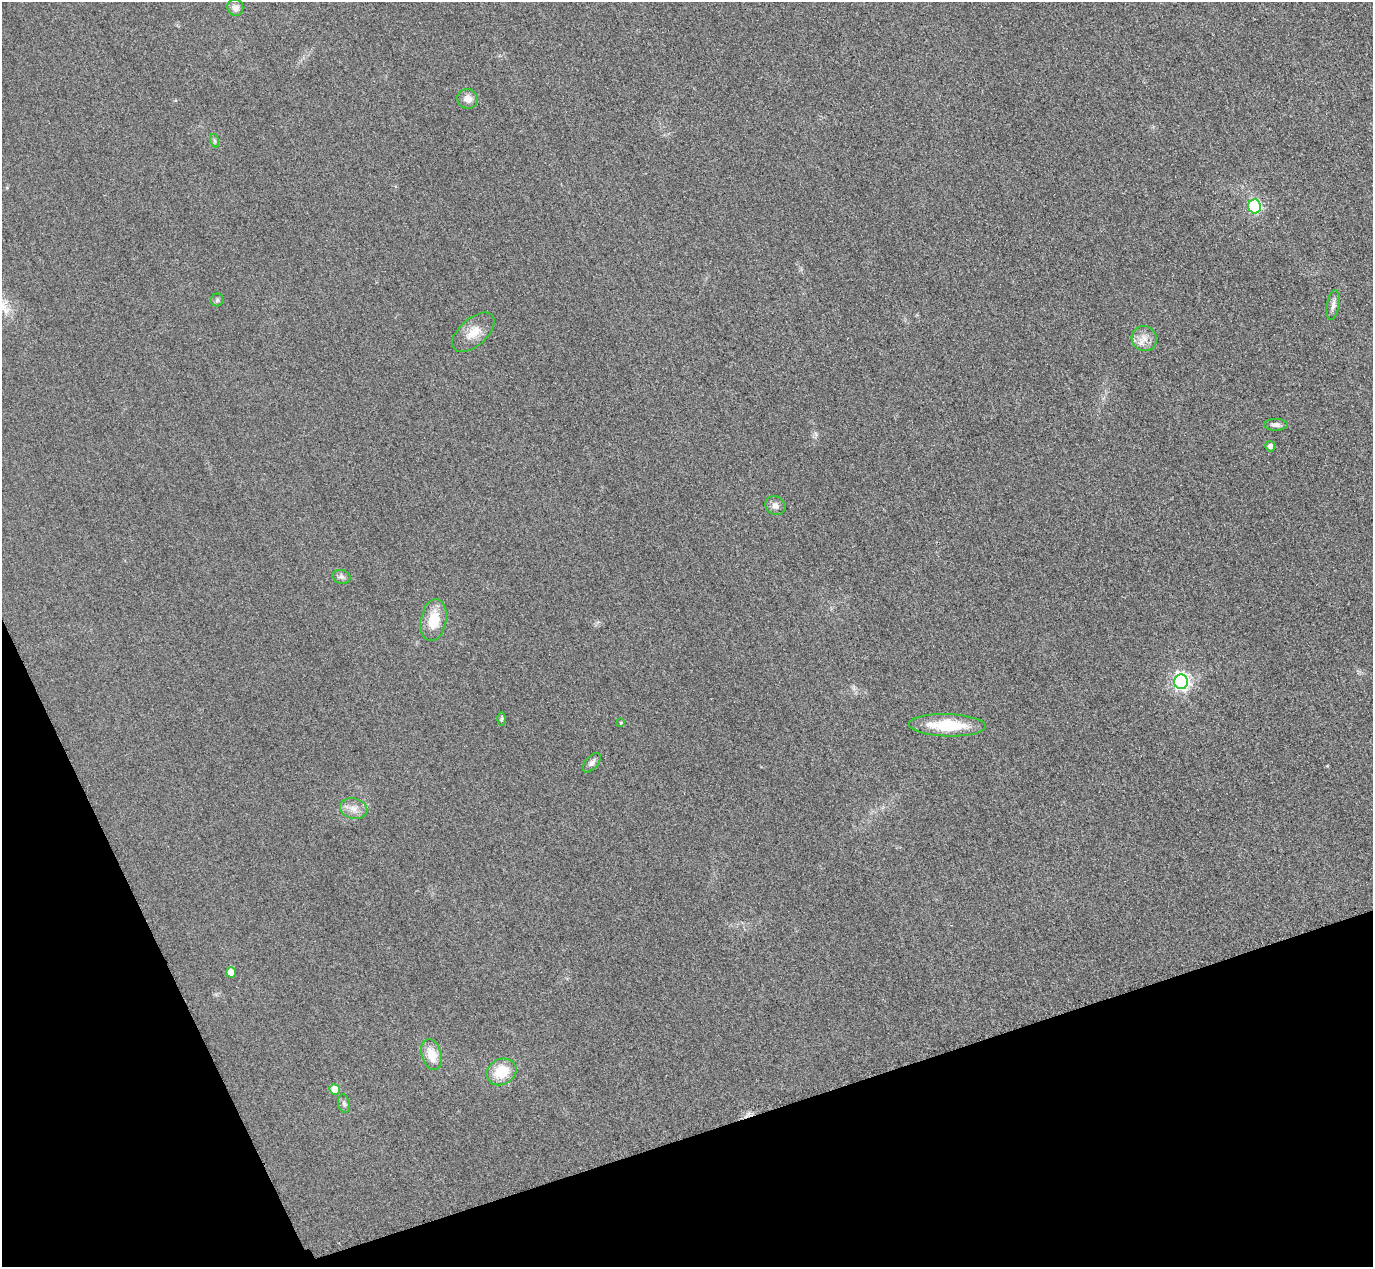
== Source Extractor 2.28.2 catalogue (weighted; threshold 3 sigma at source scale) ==
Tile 14 of 4 x 4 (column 2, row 4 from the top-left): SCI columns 1402-2772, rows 303-1567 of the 5546 x 5533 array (HDU 1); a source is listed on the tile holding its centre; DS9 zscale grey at full resolution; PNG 1375 x 1269 px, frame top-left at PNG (2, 2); each listed source drawn as its Kron ellipse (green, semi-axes under 4 px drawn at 4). Shown black and unused: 17% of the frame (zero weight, under 3 of 4 exposures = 3% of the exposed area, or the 3 px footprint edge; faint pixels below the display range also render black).
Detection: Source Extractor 2.28.2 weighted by HDU 2 'WHT'; one run over the whole footprint, this tile lists its part. Background 0.133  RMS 0.019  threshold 0.0847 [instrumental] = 3 sigma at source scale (4.5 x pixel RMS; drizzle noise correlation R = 1.50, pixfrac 1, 0.05/0.05 arcsec/px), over >= 5 px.
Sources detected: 24; all 24 listed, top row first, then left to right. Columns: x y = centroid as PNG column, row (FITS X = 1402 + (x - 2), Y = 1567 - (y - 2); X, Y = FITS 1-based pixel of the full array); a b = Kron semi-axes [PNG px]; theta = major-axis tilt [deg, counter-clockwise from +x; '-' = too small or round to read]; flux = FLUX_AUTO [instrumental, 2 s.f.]
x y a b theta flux
235 8 8 8 - 11
468 99 10 10 - 14
215 141 7 4 -71 3.2
1255 206 7 6 - 180
217 300 6 6 - 3.4
1333 305 15 6 81 9.1
473 332 25 13 41 30
1144 339 13 12 - 18
1276 425 12 6 0 7.1
1270 446 5 5 - 7.4
775 506 10 9 - 9.4
341 577 9 7 -14 5.9
433 620 21 12 79 45
1181 682 7 7 - 560
502 719 6 4 89 2.6
621 723 3 3 - 2.3
947 725 38 11 -2 78
592 763 11 6 49 7.1
354 809 14 10 -13 16
231 972 5 5 - 23
431 1054 16 10 -73 32
501 1072 15 12 28 53
335 1089 5 5 - 39
344 1104 9 6 -79 5